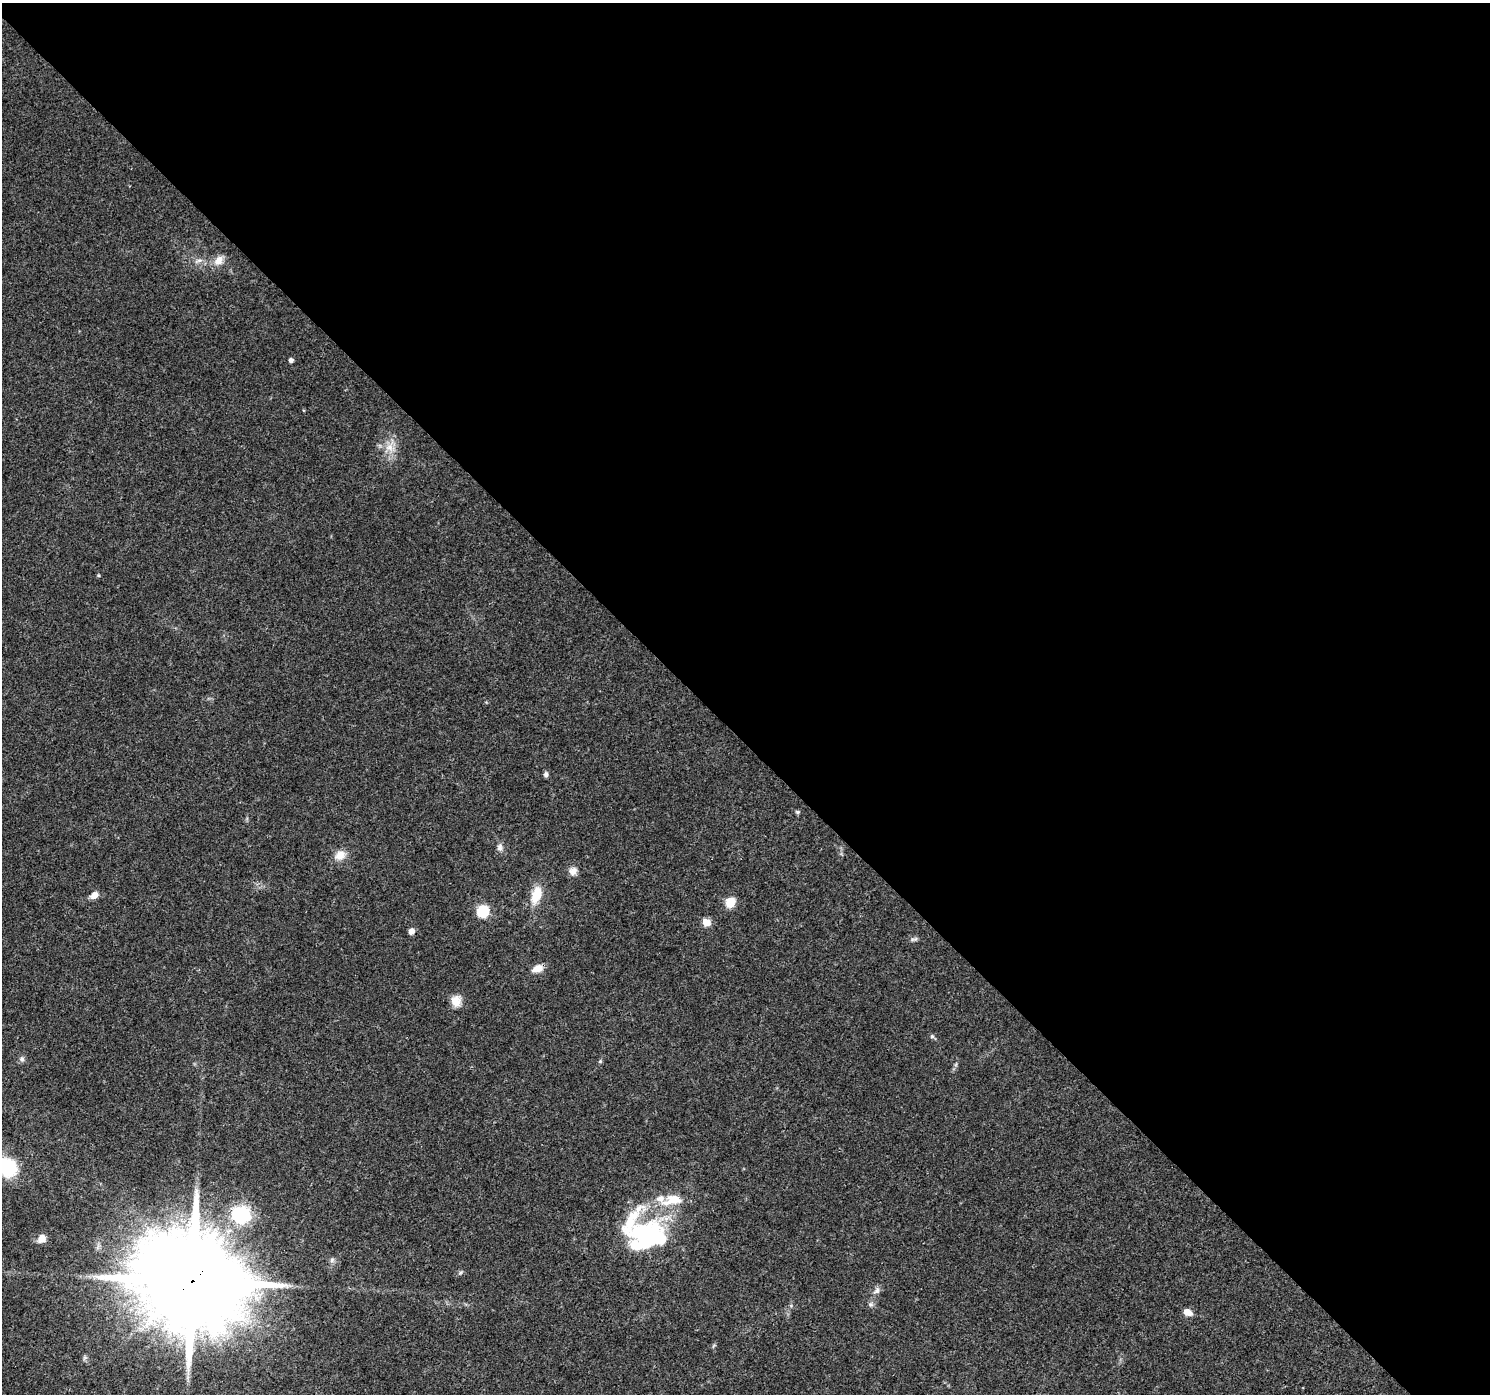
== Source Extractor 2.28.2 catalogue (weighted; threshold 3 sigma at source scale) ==
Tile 8 of 4 x 4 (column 4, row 2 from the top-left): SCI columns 4540-6027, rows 3075-4466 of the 6098 x 6083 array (HDU 1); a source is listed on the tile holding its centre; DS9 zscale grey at full resolution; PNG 1492 x 1396 px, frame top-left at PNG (2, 3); no overlay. Shown black and unused: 53% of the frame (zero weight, under 3 of 4 exposures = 7% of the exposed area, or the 3 px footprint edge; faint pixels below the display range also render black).
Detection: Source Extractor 2.28.2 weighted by HDU 2 'WHT'; one run over the whole footprint, this tile lists its part. Background 0.0386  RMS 0.0038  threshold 0.0172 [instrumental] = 3 sigma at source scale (4.5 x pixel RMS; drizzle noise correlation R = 1.50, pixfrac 1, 0.0396/0.0396 arcsec/px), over >= 5 px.
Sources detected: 37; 1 inside a brighter object's white glare — not listed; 2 inside a brighter listed object's ellipse — not listed separately; the other 34 listed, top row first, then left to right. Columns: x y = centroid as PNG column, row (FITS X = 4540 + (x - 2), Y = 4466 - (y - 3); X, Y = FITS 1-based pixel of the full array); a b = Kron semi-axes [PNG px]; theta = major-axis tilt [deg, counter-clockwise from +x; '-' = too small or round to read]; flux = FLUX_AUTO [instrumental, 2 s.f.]
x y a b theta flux
218 260 14 9 50 3.8
198 261 13 5 16 1.6
291 360 4 4 - 1.5
390 447 21 13 73 5.9
98 575 5 4 - 0.38
546 774 6 6 - 1
797 812 6 5 - 0.61
500 847 11 7 85 1.6
340 855 15 12 34 4.2
573 871 11 11 - 2.3
94 895 7 6 - 3.7
537 895 22 11 72 8.4
730 902 7 7 - 10
483 911 8 8 - 16
706 922 7 7 - 4.8
411 931 5 4 - 3.5
912 939 8 4 0 0.86
537 969 13 8 25 3.9
456 1001 15 12 -87 4.1
932 1036 6 5 - 0.69
22 1059 8 7 - 1.1
600 1061 5 4 - 0.5
7 1167 20 16 -49 23
673 1200 29 14 11 11
241 1215 10 10 - 45
650 1234 57 31 -2 46
42 1239 10 9 - 3.2
332 1260 7 6 - 1
460 1273 6 4 71 0.53
192 1281 29 26 7 9300
877 1290 11 7 65 1.6
870 1304 8 6 0 1
1188 1312 10 7 -29 3.2
85 1358 7 5 33 0.83
Overlapping masked pixels (flux is a lower limit): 1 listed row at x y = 192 1281
Isophote crosses this tile's border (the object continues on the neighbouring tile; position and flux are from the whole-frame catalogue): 1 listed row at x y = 7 1167